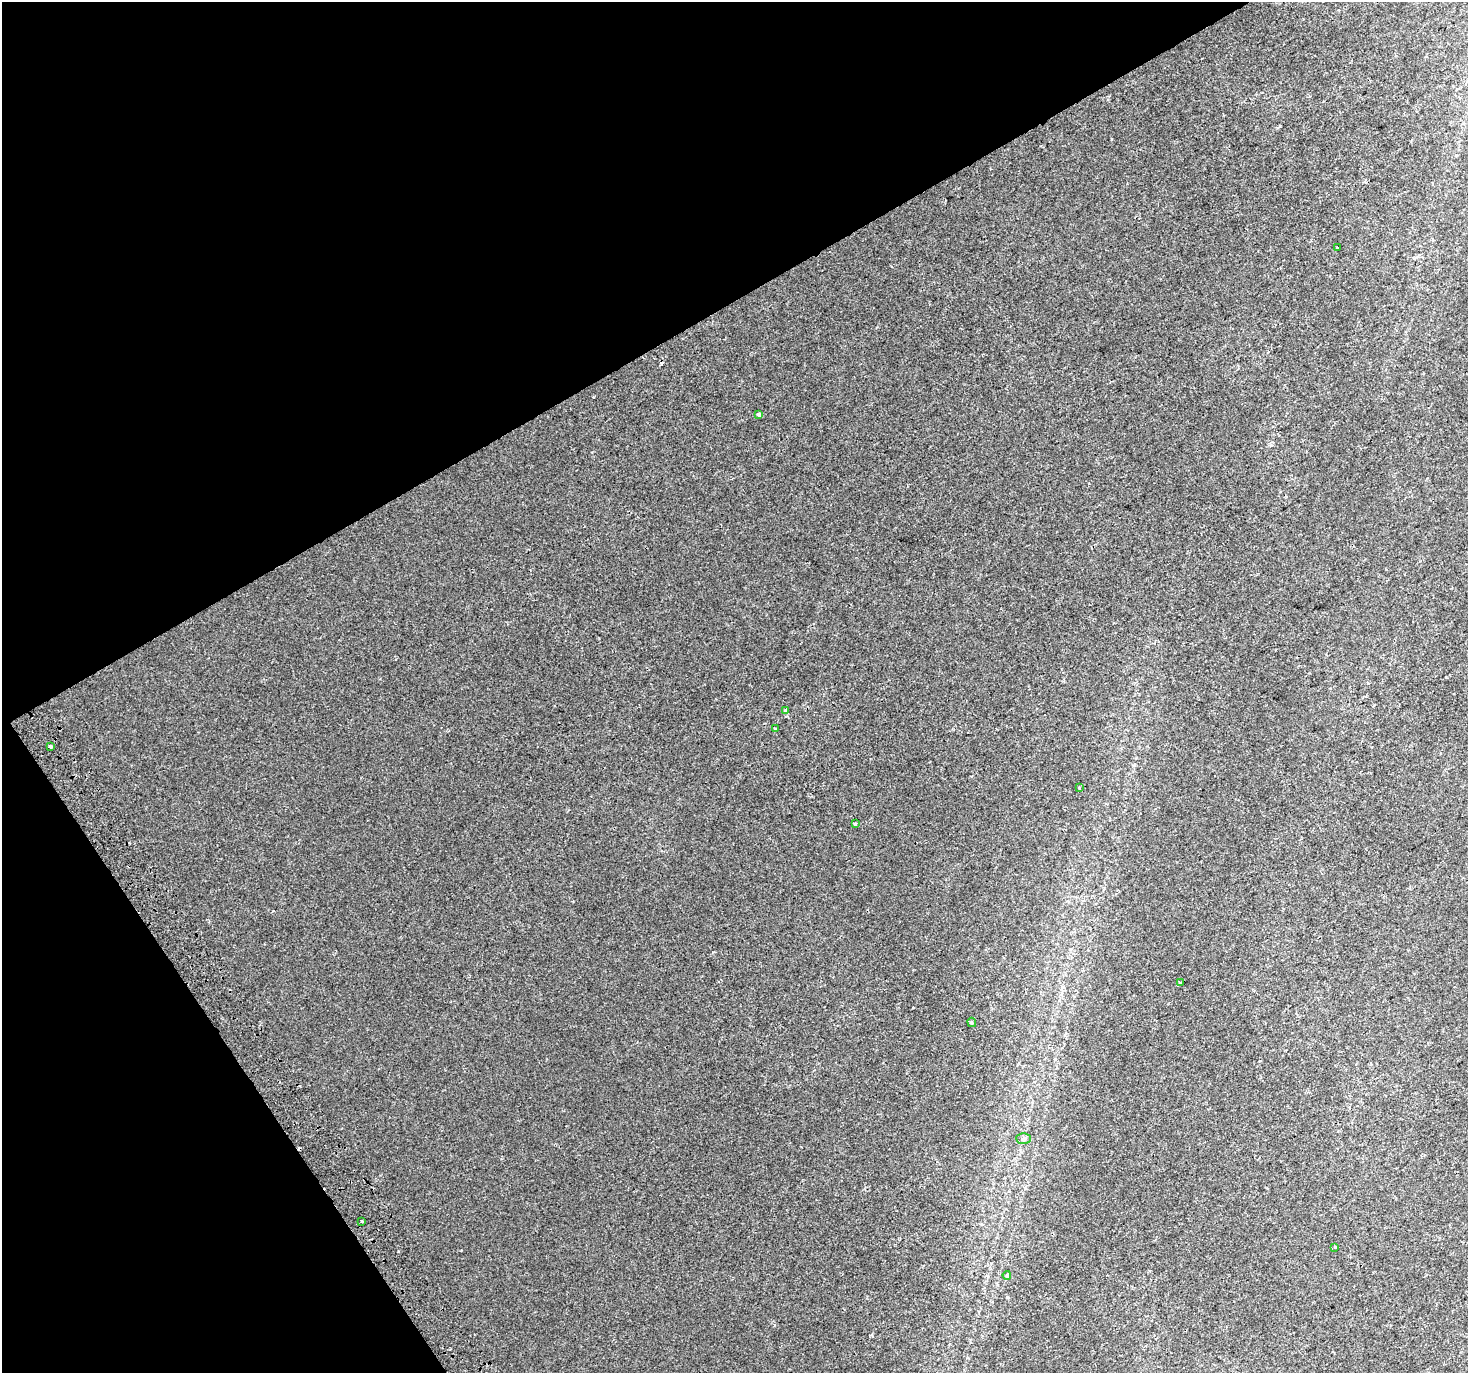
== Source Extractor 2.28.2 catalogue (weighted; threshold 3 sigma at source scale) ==
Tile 5 of 4 x 4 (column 1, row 2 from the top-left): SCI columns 41-1506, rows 2939-4309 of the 5943 x 5816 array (HDU 1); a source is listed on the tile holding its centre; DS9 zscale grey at full resolution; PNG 1470 x 1375 px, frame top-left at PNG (2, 2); each listed source drawn as its Kron ellipse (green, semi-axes under 4 px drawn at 4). Shown black and unused: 30% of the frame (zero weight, under 2 of 3 exposures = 3% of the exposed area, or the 3 px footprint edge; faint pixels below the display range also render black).
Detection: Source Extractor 2.28.2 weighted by HDU 2 'WHT'; one run over the whole footprint, this tile lists its part. Background 0.00151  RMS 0.0029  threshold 0.013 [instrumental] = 3 sigma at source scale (4.5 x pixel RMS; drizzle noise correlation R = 1.50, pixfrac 1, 0.0396/0.0396 arcsec/px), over >= 5 px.
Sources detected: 16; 3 cosmic-ray / hot-pixel residue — neither listed nor drawn; the other 13 listed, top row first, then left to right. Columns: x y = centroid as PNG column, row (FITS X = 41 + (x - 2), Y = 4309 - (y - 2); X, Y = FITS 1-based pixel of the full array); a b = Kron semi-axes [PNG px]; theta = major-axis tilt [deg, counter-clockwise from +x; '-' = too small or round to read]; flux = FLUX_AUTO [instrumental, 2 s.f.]
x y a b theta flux
1337 247 3 2 - 0.42
759 414 4 3 - 0.47
785 710 3 3 - 0.89
776 729 3 3 - 1.5
50 747 3 3 - 1.1
1079 788 4 4 - 0.32
855 824 3 3 - 1.6
1180 983 3 3 - 0.76
972 1022 5 3 - 0.33
1023 1139 7 5 -2 0.65
362 1221 3 3 - 0.8
1335 1247 3 3 - 1.2
1007 1275 4 3 - 0.7
Unlisted compact peaks at least as high as the median listed source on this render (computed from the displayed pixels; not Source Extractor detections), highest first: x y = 398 1251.